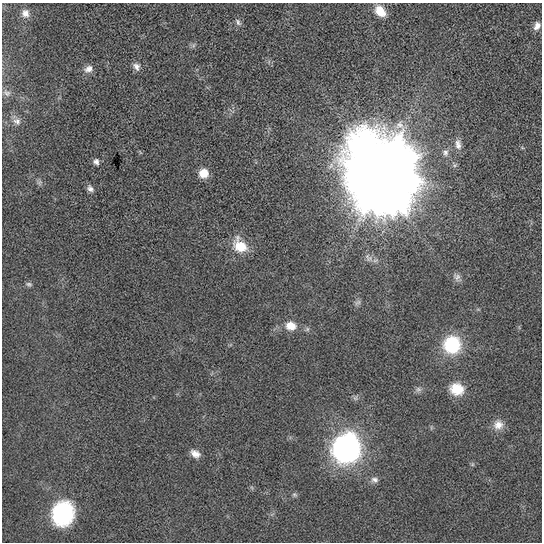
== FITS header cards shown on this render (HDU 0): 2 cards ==
NAXIS1  =                  540
NAXIS2  =                  540

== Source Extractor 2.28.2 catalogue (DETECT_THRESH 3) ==
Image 540 x 540 px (HDU 0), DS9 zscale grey, 1 PNG px = 1 image px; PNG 544 x 544 px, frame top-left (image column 1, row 540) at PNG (2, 3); no overlay
Background 1.06e-14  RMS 2.0e-12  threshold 5.88e-12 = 3 sigma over >= 5 px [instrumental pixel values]
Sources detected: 30; all 30 listed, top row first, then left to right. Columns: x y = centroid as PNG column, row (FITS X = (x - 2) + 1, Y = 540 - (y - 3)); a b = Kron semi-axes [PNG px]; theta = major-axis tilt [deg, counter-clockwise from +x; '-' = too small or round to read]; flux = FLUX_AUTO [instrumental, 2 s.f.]
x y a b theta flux
380 11 12 9 -49 2.2e-09
25 13 10 9 - 8.7e-10
238 22 10 6 -57 3.8e-10
537 26 9 7 60 7.4e-10
136 67 11 8 -54 6.6e-10
88 69 13 9 28 8.6e-10
7 93 11 8 -26 5.1e-10
17 121 11 9 -30 6.8e-10
458 144 16 8 -83 9.1e-10
445 152 10 8 -67 6.3e-10
96 162 8 7 - 4.7e-10
204 173 8 8 - 2.4e-09
380 176 25 22 -73 2.1e-06
39 183 8 7 - 3.4e-10
90 189 10 7 -44 5.3e-10
240 246 18 13 -49 3.3e-09
457 277 11 9 -52 6.0e-10
29 284 9 5 -8 3.0e-10
358 302 10 6 35 4.0e-10
291 326 13 11 -12 1.8e-09
452 345 16 15 - 8.7e-09
418 389 8 8 - 4.3e-10
457 389 16 14 -14 2.7e-09
355 398 7 6 - 3.0e-10
498 425 13 12 - 1.3e-09
346 448 13 12 - 1.1e-07
195 454 12 8 -31 9.7e-10
375 480 10 8 -16 6.0e-10
294 495 7 6 - 2.7e-10
63 513 19 17 72 1.4e-08